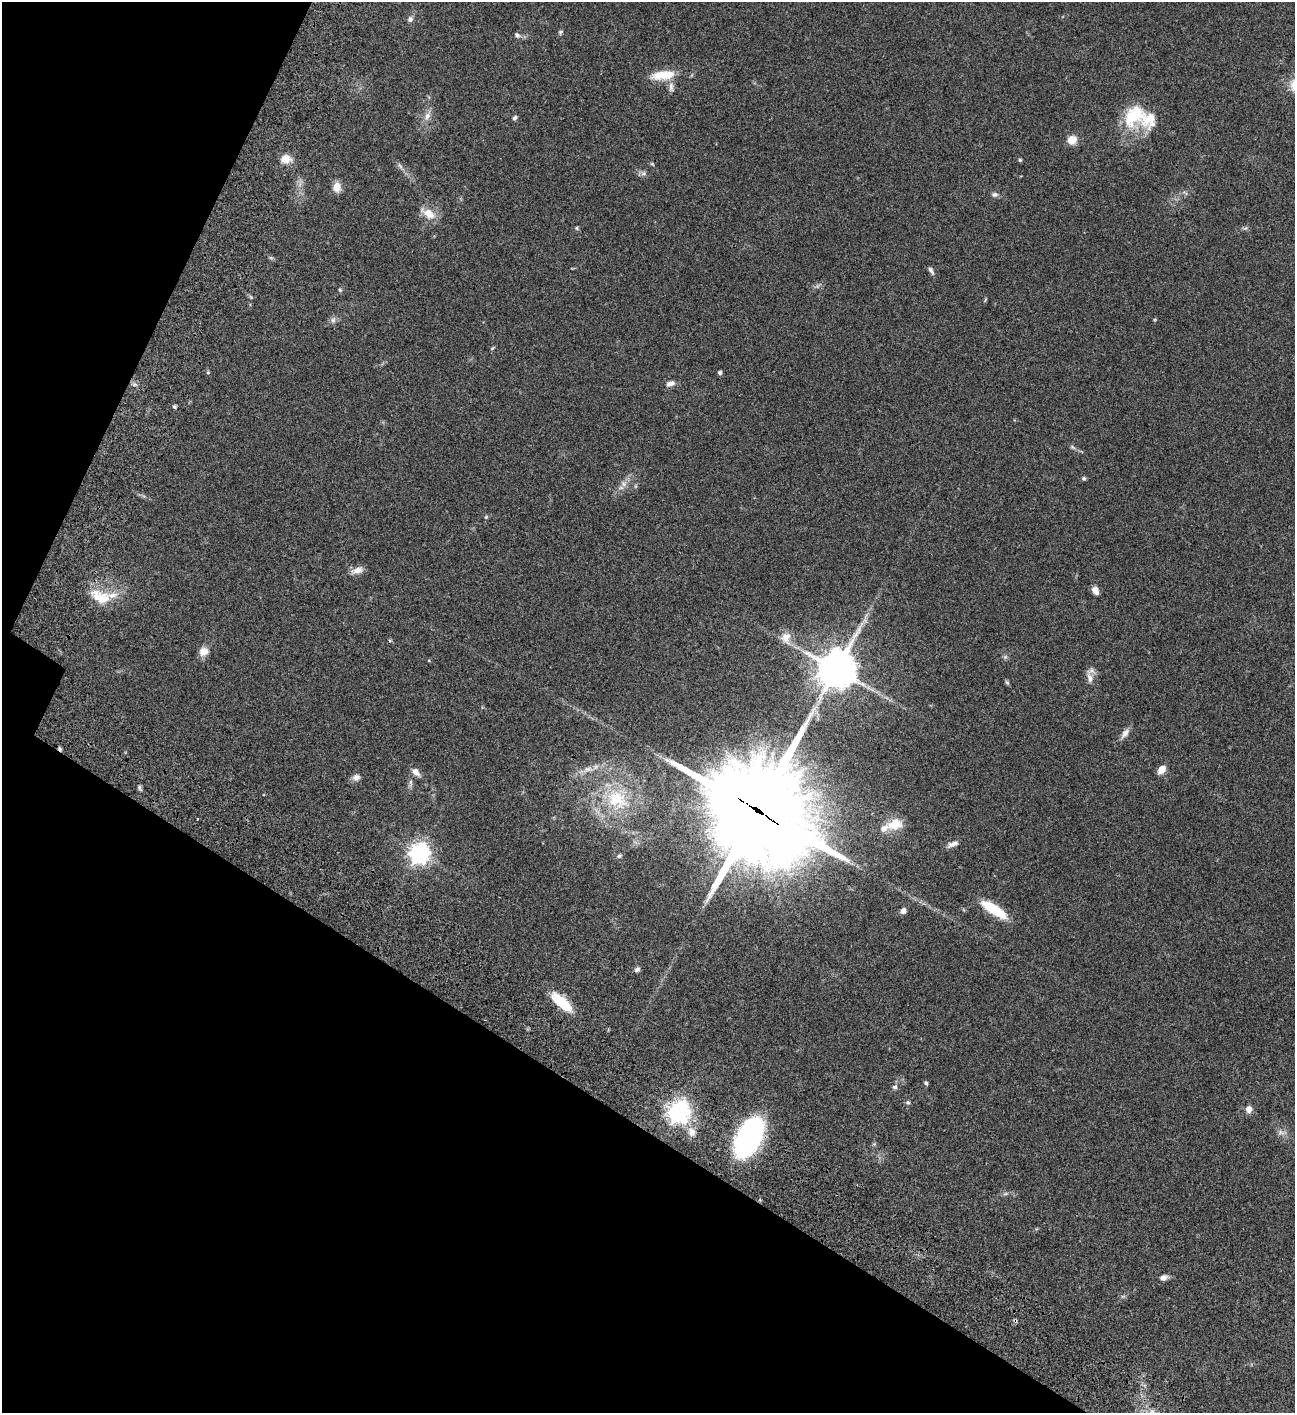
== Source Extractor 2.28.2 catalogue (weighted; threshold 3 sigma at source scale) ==
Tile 9 of 4 x 4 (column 1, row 3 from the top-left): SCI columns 505-1797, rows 1614-3024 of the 6053 x 6052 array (HDU 1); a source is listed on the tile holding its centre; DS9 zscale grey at full resolution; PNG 1297 x 1415 px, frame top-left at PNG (2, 2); no overlay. Shown black and unused: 26% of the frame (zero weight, under 3 of 4 exposures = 13% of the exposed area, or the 3 px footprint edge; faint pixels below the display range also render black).
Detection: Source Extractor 2.28.2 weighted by HDU 2 'WHT'; one run over the whole footprint, this tile lists its part. Background 0.0647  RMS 0.0059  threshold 0.0264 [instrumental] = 3 sigma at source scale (4.5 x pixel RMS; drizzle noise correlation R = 1.50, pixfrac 1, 0.05/0.05 arcsec/px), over >= 5 px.
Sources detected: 86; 3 too faint to see at this stretch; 1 cosmic-ray / hot-pixel residue — not listed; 5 inside a brighter listed object's ellipse — not listed separately; the other 77 listed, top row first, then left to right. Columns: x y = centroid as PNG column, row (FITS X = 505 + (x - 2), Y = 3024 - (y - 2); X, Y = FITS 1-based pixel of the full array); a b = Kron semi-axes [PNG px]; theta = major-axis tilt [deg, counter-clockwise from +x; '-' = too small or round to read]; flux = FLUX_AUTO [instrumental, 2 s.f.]
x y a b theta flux
410 19 7 6 - 1.8
560 32 7 5 49 0.99
517 35 9 6 -40 1.7
663 75 31 12 7 13
671 87 15 6 -84 2.7
427 116 17 8 65 4.2
515 118 6 5 - 1.3
1149 119 46 28 24 22
1072 140 9 9 - 6.8
286 159 13 10 7 6
1020 160 4 4 - 0.78
652 164 6 4 -44 0.66
400 166 11 4 -58 1.6
643 173 9 6 -14 1.7
337 187 12 9 87 4.9
1185 193 8 3 -45 0.86
995 194 9 6 0 1.8
428 213 24 12 -30 7.7
577 228 6 5 - 0.85
931 270 10 5 -57 1.7
340 290 6 4 -74 0.87
251 297 6 4 -48 0.75
985 299 8 3 69 0.58
333 320 9 7 74 2
492 348 6 4 37 0.65
208 372 5 5 - 0.69
720 372 4 4 - 1.6
670 383 12 7 21 2.7
134 384 6 5 - 1.2
174 407 4 4 - 0.94
1072 447 9 4 -36 1.2
1084 478 5 5 - 1
624 483 10 9 - 3
635 486 6 4 90 0.76
486 517 6 4 46 0.67
357 570 17 8 21 4
1095 590 9 6 -65 3.6
100 597 31 18 -24 15
786 638 17 12 -75 6
390 640 5 4 - 0.74
204 651 12 10 31 4.5
1005 657 6 6 - 1.1
429 660 4 4 - 0.5
836 670 14 12 60 1300
1090 678 18 7 -76 3.3
1007 682 7 4 -61 0.85
1125 733 15 7 53 3.3
588 769 17 8 15 5.1
1161 770 9 6 56 5.9
416 772 12 7 -45 3.5
356 777 10 8 23 2.7
410 783 14 5 78 2
140 788 8 5 -66 1.2
617 799 33 25 -34 34
757 810 39 34 -38 9000
895 824 23 14 11 10
953 844 15 6 21 2.9
419 853 8 7 - 350
619 856 7 6 - 1.1
994 909 32 10 -33 18
903 911 6 6 - 2.6
637 969 8 6 43 1.6
561 1002 24 9 -42 22
926 1083 6 4 -60 1
895 1087 7 6 - 1.5
908 1102 6 6 - 1
1249 1109 8 7 - 3.4
679 1112 8 7 - 420
692 1132 12 9 -62 4.8
1282 1132 16 6 -7 2.4
748 1138 26 14 63 160
874 1144 5 5 - 0.76
1005 1194 9 4 19 1.1
1164 1278 10 7 15 2.8
1123 1296 7 4 18 0.89
1015 1321 7 4 -44 0.79
1152 1411 8 6 -41 2.4
Overlapping masked pixels (flux is a lower limit): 4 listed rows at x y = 757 810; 679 1112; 748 1138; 1015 1321